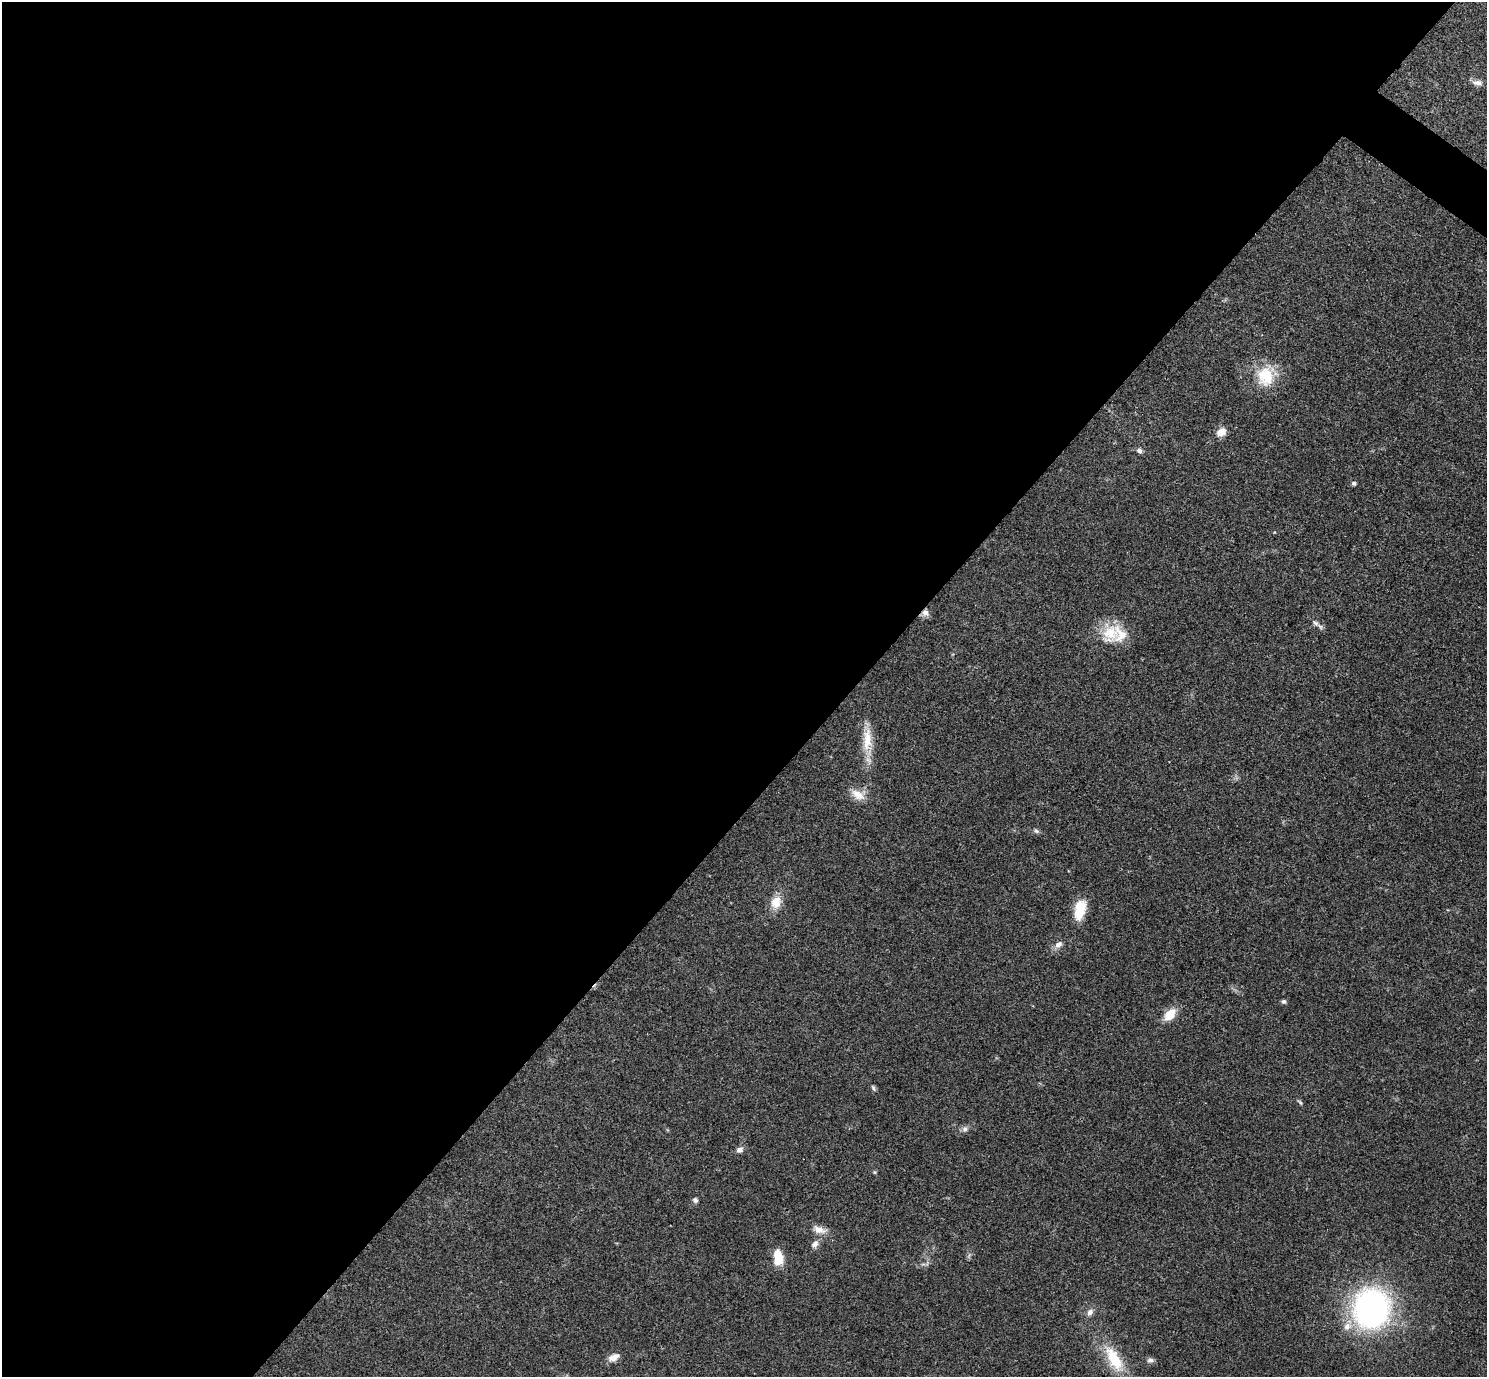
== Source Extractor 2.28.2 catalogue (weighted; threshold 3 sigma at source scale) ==
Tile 5 of 4 x 4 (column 1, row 2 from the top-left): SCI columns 3-1487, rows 2903-4277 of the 5943 x 5946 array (HDU 1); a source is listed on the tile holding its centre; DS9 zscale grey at full resolution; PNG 1489 x 1379 px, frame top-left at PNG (2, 2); no overlay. Shown black and unused: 58% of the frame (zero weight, under 3 of 4 exposures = <1% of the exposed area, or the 3 px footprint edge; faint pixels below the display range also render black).
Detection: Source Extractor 2.28.2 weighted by HDU 2 'WHT'; one run over the whole footprint, this tile lists its part. Background 0.0766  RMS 0.0062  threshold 0.0279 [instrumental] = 3 sigma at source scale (4.5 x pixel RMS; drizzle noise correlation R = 1.50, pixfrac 1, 0.05/0.05 arcsec/px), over >= 5 px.
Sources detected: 32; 2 inside a brighter listed object's ellipse — not listed separately; the other 30 listed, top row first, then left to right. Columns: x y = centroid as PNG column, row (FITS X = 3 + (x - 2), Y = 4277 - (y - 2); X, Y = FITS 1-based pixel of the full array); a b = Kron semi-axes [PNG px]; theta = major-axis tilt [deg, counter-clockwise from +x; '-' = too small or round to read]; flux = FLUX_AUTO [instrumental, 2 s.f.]
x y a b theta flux
1477 83 14 7 -5 3
1266 376 26 22 81 23
1221 432 12 9 37 5.8
1139 451 8 6 -19 1.9
1354 483 5 4 - 1.7
925 613 9 8 - 3.2
1316 623 13 6 -37 2.6
1110 633 27 21 72 19
867 740 37 13 88 15
858 794 20 13 -21 8.4
1036 831 8 5 -47 1.4
776 902 17 13 70 9
1080 910 24 12 75 15
1059 944 11 7 35 3.3
1284 1001 6 5 - 1.3
1170 1015 16 10 48 11
873 1088 10 5 -61 1.4
1300 1102 8 4 -45 1
965 1129 9 7 -6 2.2
739 1150 9 7 20 2.6
874 1172 6 3 -71 0.75
695 1200 6 5 - 1.8
819 1230 20 9 -16 6
815 1244 11 9 46 3.1
778 1258 16 9 -84 14
1371 1309 34 29 82 190
1090 1312 10 7 56 3
614 1357 14 8 24 5.2
1114 1359 40 16 -60 25
1150 1360 9 7 12 2
Overlapping masked pixels (flux is a lower limit): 1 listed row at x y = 925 613